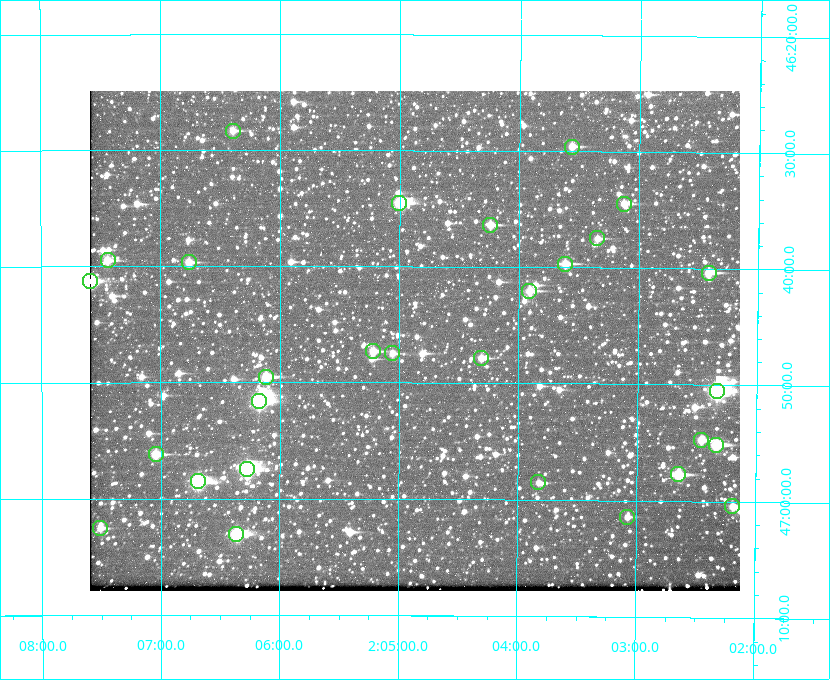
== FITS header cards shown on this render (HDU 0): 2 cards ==
NAXIS1  =                  650 / Width of table row in bytes
NAXIS2  =                  500 / Number of rows in table

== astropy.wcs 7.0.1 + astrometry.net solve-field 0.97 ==
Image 650 x 500 px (HDU 0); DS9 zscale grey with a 90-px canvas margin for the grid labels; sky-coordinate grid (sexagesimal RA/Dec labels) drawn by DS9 from the SOLVED WCS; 29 Tycho-2 reference stars matched to detected sources circled (green)
Header WCS: none
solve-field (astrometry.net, Tycho-2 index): SOLVED blind (the file carries no WCS)
Solved WCS: RA---TAN-SIP/DEC--TAN-SIP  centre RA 02:04:52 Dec +46:46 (31.22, +46.77 deg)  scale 5.16 arcsec/px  FOV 55.9' x 43.0'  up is +180 deg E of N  parity flipped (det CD > 0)
(file carries no celestial WCS; the grid is the blind solution)
Tycho-2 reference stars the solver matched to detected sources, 29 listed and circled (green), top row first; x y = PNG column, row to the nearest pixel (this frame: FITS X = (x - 90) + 1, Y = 500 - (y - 91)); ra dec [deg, ICRS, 3 dp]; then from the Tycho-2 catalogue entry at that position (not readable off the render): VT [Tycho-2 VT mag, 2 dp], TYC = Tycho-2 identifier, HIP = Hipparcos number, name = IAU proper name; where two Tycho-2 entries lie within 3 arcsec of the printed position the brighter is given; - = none
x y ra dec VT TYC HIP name
233 131 31.598 +46.472 10.81 3281-451-1 - -
572 147 30.892 +46.493 10.70 3280-490-1 - -
399 203 31.250 +46.575 8.43 3281-919-1 - -
624 204 30.782 +46.574 10.16 3280-645-1 - -
490 225 31.061 +46.606 9.99 3281-582-1 - -
597 238 30.837 +46.625 10.69 3280-1254-1 - -
108 260 31.860 +46.658 10.03 3281-318-1 - -
189 262 31.690 +46.661 10.70 3281-375-1 - -
565 264 30.904 +46.661 9.60 3280-781-1 - -
709 273 30.604 +46.672 9.47 3280-908-1 - -
90 281 31.896 +46.687 8.88 3281-547-1 - -
529 291 30.978 +46.700 9.85 3281-909-1 - -
373 351 31.305 +46.788 10.64 3281-663-1 - -
392 353 31.264 +46.791 10.76 3281-86-1 - -
481 358 31.078 +46.798 10.61 3281-114-1 - -
266 377 31.529 +46.825 9.32 3281-34-1 - -
717 391 30.583 +46.843 7.07 3280-746-1 9508 -
259 401 31.543 +46.860 7.50 3281-160-1 9805 -
701 440 30.615 +46.912 10.08 3284-203-1 - -
716 445 30.584 +46.919 9.47 3284-629-1 - -
156 454 31.760 +46.936 9.76 3285-99-1 - -
247 469 31.569 +46.957 8.53 3285-177-1 9816 -
678 474 30.663 +46.962 9.31 3284-347-1 - -
198 481 31.671 +46.975 8.89 3285-43-1 - -
538 482 30.956 +46.975 11.27 3285-185-1 - -
732 506 30.548 +47.007 10.42 3284-727-1 - -
627 517 30.769 +47.024 11.20 3284-681-1 - -
100 528 31.877 +47.041 10.99 3285-51-1 - -
236 534 31.591 +47.051 8.70 3285-1195-1 - -